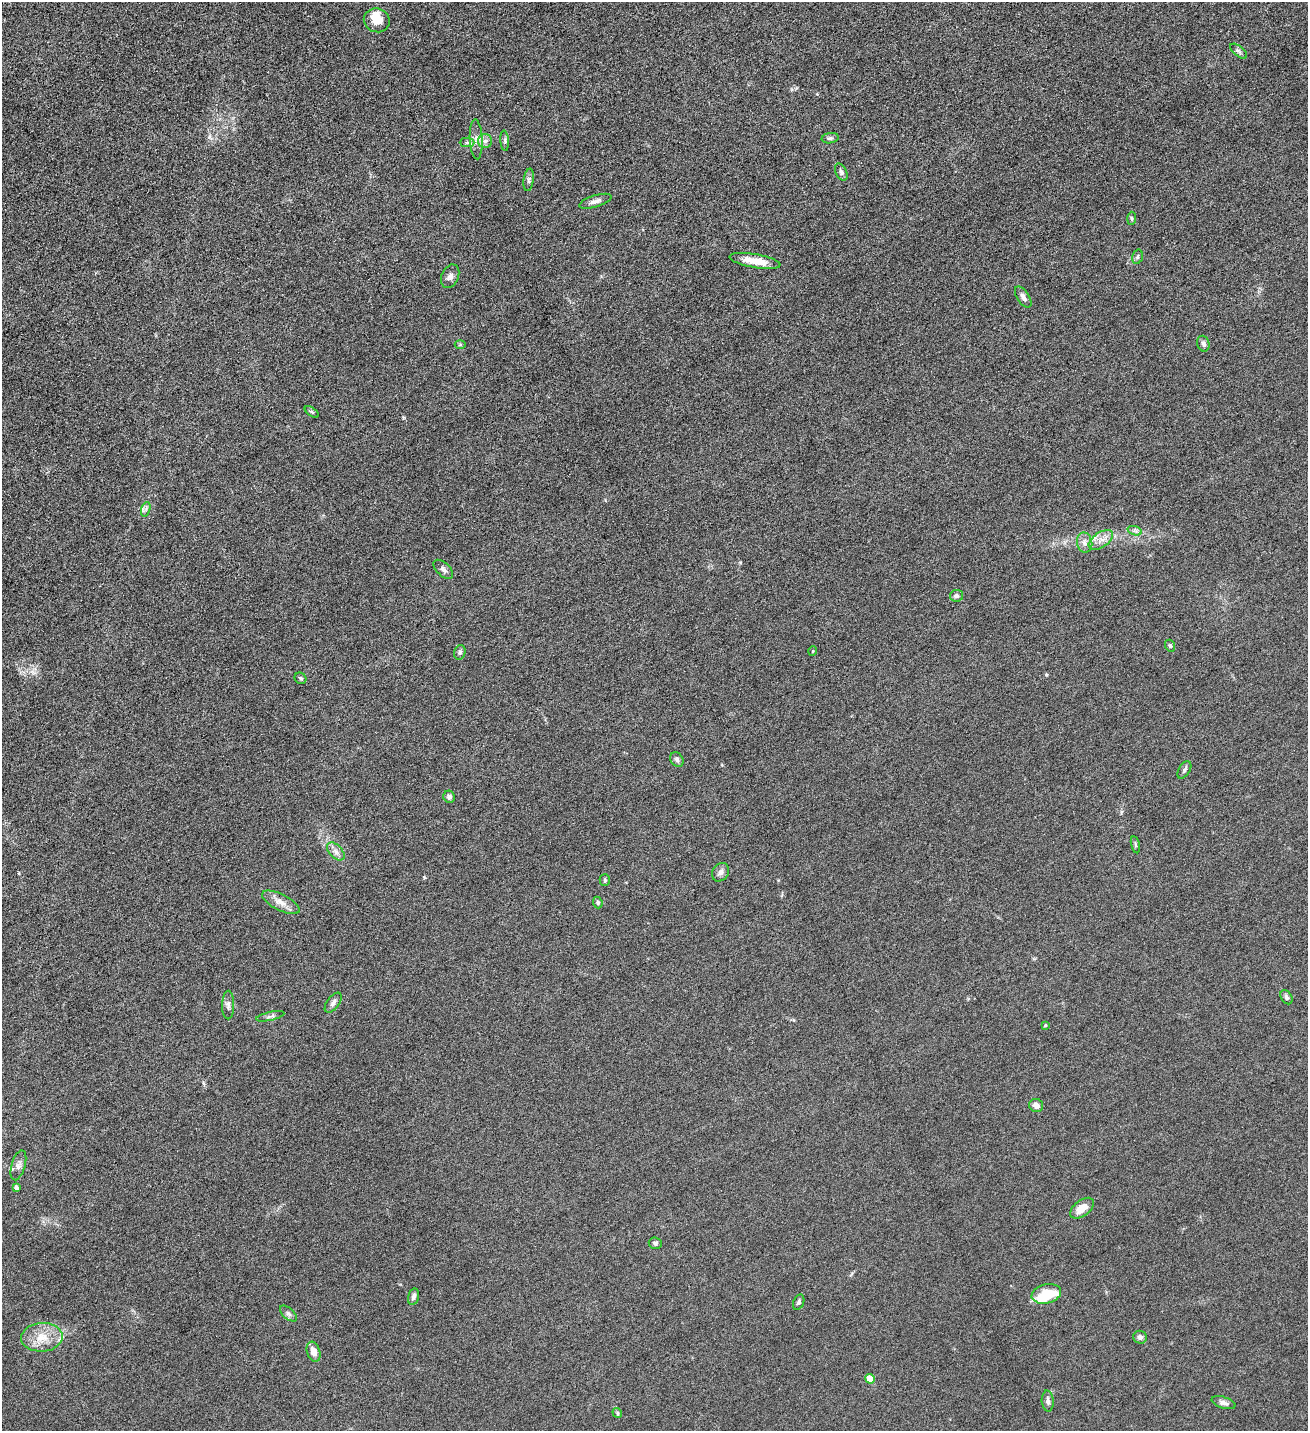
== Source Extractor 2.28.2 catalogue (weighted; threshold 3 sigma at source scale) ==
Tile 11 of 4 x 4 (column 3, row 3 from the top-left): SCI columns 2911-4216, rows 1432-2860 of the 5686 x 5720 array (HDU 1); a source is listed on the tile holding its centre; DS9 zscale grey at full resolution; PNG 1310 x 1433 px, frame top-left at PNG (2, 2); each listed source drawn as its Kron ellipse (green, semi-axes under 4 px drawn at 4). Nothing masked; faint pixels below the display range render black.
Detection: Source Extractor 2.28.2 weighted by HDU 2 'WHT'; one run over the whole footprint, this tile lists its part. Background 0.0445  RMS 0.0066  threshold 0.027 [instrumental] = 3 sigma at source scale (4.09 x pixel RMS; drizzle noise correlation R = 1.36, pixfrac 0.8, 0.05/0.05 arcsec/px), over >= 5 px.
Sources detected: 62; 2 inside a brighter object's white glare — neither listed nor drawn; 2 inside a brighter listed object's ellipse — not listed separately; the other 58 listed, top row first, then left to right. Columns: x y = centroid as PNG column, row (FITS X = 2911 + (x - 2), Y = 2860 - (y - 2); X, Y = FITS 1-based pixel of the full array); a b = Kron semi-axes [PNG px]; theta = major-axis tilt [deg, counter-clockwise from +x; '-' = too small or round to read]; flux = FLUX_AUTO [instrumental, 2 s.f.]
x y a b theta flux
377 20 13 12 - 8.6
1239 51 10 5 -39 1.5
830 138 8 5 7 1.2
476 139 20 6 -87 3.6
485 141 7 7 - 2.1
505 141 10 4 -86 1.2
467 143 7 4 0 1.4
841 172 9 5 -64 1.5
529 180 11 5 82 1.5
595 201 17 5 17 2.7
1132 218 7 4 87 0.92
1137 257 7 5 74 1.2
755 261 26 7 -10 9.5
450 276 12 8 66 2.6
1023 297 12 6 -57 2.7
1203 344 8 6 -73 1.7
460 345 5 3 - 0.72
312 412 8 4 -35 0.81
146 509 7 4 71 1.3
1135 531 7 4 -18 1.3
1101 540 14 7 34 4.5
1085 543 10 7 -78 2.8
443 569 12 6 -45 2.1
956 596 6 6 - 1.7
1170 646 6 5 - 0.92
813 651 5 3 - 0.42
460 652 7 5 75 1.3
300 678 6 5 - 1.1
677 760 8 6 -57 1.3
1184 770 9 5 57 1.5
449 797 6 5 - 2.2
1135 845 8 3 -76 0.86
336 851 11 6 -46 2.6
721 872 10 8 53 2.3
605 880 5 5 - 0.79
281 902 20 8 -27 5
598 902 6 4 -68 1
1286 997 8 5 -58 1.5
333 1003 11 6 53 2
228 1005 14 6 90 2.2
270 1016 14 4 13 1.4
1045 1025 4 3 - 0.64
1036 1105 7 6 - 2.8
18 1165 15 7 74 3
16 1188 4 4 - 2.1
1082 1208 14 7 37 6.6
655 1243 6 6 - 1.2
1046 1294 15 9 13 17
414 1297 8 5 75 1.9
799 1302 8 5 68 1.2
288 1314 10 5 -41 1.6
42 1337 21 14 4 11
1140 1337 7 6 - 1.6
313 1352 10 6 -71 4.8
870 1379 5 4 - 11
1048 1401 10 6 -85 1.9
1223 1403 12 5 -17 2.2
617 1413 5 4 - 0.76